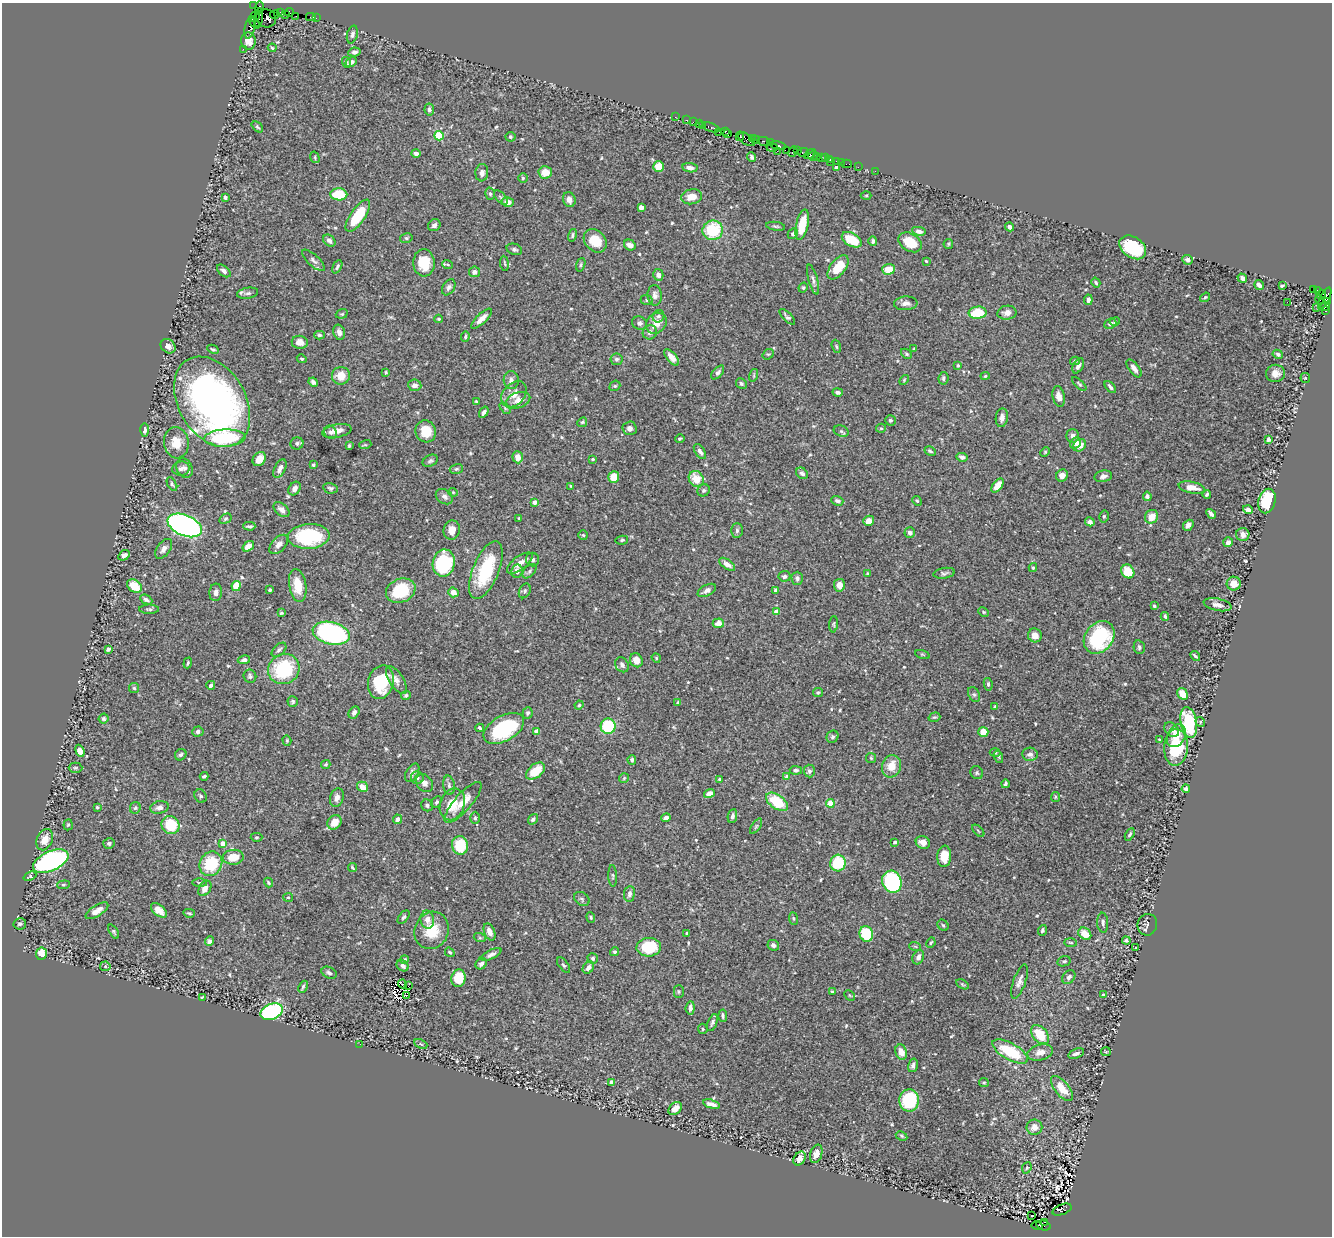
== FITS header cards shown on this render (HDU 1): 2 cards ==
NAXIS1  =                 1330
NAXIS2  =                 1234

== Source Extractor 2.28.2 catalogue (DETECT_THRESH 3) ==
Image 1330 x 1234 px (HDU 1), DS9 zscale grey, 1 PNG px = 1 image px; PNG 1334 x 1238 px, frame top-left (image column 1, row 1234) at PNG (2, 3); each listed source drawn as its Kron ellipse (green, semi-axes under 4 px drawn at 4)
Background 1.21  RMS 0.031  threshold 0.0945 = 3 sigma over >= 5 px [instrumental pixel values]
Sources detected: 589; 2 with non-positive FLUX_AUTO (blend fragments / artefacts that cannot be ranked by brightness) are neither listed nor drawn; of the other 587, the 500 brightest by FLUX_AUTO listed and drawn (87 fainter detections omitted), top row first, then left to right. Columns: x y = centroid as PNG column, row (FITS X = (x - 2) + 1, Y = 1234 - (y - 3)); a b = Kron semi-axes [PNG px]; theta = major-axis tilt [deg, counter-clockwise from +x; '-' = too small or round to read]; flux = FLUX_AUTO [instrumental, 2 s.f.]
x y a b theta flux
254 5 2 2 - 4.4
260 7 6 3 -90 46
280 12 3 2 - 73
290 12 4 2 - 58
286 14 2 2 - 18
275 15 5 2 - 76
296 16 2 2 - 23
254 17 7 4 40 120
311 17 5 2 - 120
258 18 10 3 81 520
266 18 10 9 - 740
316 18 4 3 - 25
255 23 5 3 - 140
250 27 11 5 78 450
352 34 9 5 75 6
248 41 8 7 - 16
272 48 4 3 - 2.4
243 49 2 2 - 30
354 52 6 4 8 5.8
346 62 5 4 - 3.5
351 62 6 4 29 7.7
429 110 6 4 -79 5
675 117 2 2 - 30
687 120 3 2 - 91
693 122 2 2 - 41
699 124 2 2 - 82
703 126 3 3 - 110
257 127 6 4 -41 3.2
711 127 9 3 -19 240
725 131 3 3 - 95
719 132 2 2 - 26
728 134 3 3 - 48
439 136 4 4 - 110
740 136 5 3 - 140
510 137 5 5 - 5
752 138 4 3 - 140
747 139 9 5 -34 610
755 140 4 3 - 210
763 141 6 3 -13 270
770 143 2 2 - 20
778 146 8 3 -10 390
772 148 5 3 - 83
797 150 3 2 - 84
777 151 2 2 - 77
787 151 3 2 - 79
793 151 5 3 - 190
803 152 6 3 10 160
416 153 4 4 - 9.5
810 154 6 3 33 140
813 156 5 2 - 110
817 156 2 2 - 83
315 157 6 4 -73 2.9
752 157 4 3 - 4.7
821 157 3 2 - 120
825 158 2 2 - 35
829 159 3 2 - 24
837 161 4 3 - 160
831 162 3 2 - 22
841 162 3 2 - 43
847 164 5 2 - 58
658 167 5 5 - 38
858 167 2 2 - 17
690 168 7 4 -8 9.7
836 168 4 4 - 8.3
875 171 2 2 - 27
545 172 6 6 - 30
482 173 9 6 84 10
523 178 5 5 - 3.2
339 194 8 6 -3 69
490 194 6 5 - 3.9
866 195 5 3 - 2.4
225 197 4 3 - 6.9
691 197 10 7 11 23
501 198 8 4 -48 4
569 200 7 6 - 11
508 202 6 5 - 14
641 207 4 4 - 18
358 216 19 7 55 79
434 225 6 5 - 6.4
802 225 15 6 77 54
775 226 10 4 -9 4
1010 227 4 3 - 7.3
713 230 10 9 - 100
919 231 7 4 -9 9.8
793 234 5 4 - 5.4
572 235 6 3 75 3.2
406 238 6 5 - 3.8
852 240 11 6 -31 61
329 241 7 5 -41 7
595 241 13 10 -47 51
873 241 4 3 - 4
910 242 12 8 -31 52
948 244 5 4 - 2.6
630 245 6 5 - 14
1133 247 14 10 -34 130
514 249 8 5 -19 5.2
313 260 14 5 -43 7.4
1187 260 5 5 - 5.5
926 261 3 3 - 2.3
424 263 13 10 -87 52
504 263 7 3 -83 2.7
448 264 5 3 - 2.7
581 265 7 4 71 3.2
337 267 7 4 64 3.7
838 267 14 7 53 48
888 269 6 5 - 33
224 271 8 4 -41 6.9
474 272 5 5 - 11
658 275 6 5 - 9.2
1242 278 5 4 - 9.3
813 280 15 4 -74 7.3
1096 283 5 4 - 3.8
1259 285 5 4 - 7.8
1282 286 4 3 - 4.3
449 287 9 6 58 6.5
803 288 5 4 - 3.5
1313 290 3 3 - 790
1317 290 3 3 - 46
248 293 11 5 9 6.3
655 295 10 7 -84 10
1321 295 5 3 - 630
1205 297 5 4 - 3.5
1325 299 12 4 64 850
647 300 6 5 - 3.3
1088 300 5 3 - 5.7
1319 300 5 3 - 86
1287 302 2 2 - 22
1328 302 4 3 - 200
906 303 11 7 3 11
1325 306 5 4 - 250
1317 307 2 2 - 28
1326 311 3 3 - 100
978 313 9 6 4 63
1007 313 9 7 9 12
342 314 6 4 19 2.7
658 316 6 5 - 6.1
787 317 10 4 -45 5.2
439 319 4 3 - 2.8
481 319 13 5 43 17
1115 322 5 4 - 3
639 323 7 6 - 7.3
656 323 11 9 45 23
1110 324 6 5 - 7.9
339 332 8 5 -75 8
650 332 7 6 - 7.9
319 335 5 4 - 3.3
465 337 5 4 - 3
300 342 8 6 -7 14
168 346 8 6 -40 11
836 346 7 4 -71 3.2
213 349 6 3 -27 3.1
914 349 3 3 - 2.2
768 354 6 5 - 3.1
906 354 6 4 -41 3.2
1278 354 5 4 - 4.9
672 357 10 5 -50 15
302 359 5 4 - 3.1
617 359 6 6 - 5.7
1075 361 5 3 - 3.1
958 366 4 3 - 3
1078 366 8 5 59 7.9
1134 368 10 5 -52 12
386 372 4 3 - 2.5
718 372 8 4 48 5.2
1275 373 9 8 - 17
754 375 6 4 72 2.8
341 376 9 8 - 26
985 376 4 4 - 3.5
943 378 6 5 - 5
1305 378 5 5 - 2.4
511 380 9 7 -85 9.6
904 380 6 3 47 2.3
313 382 5 4 - 6.3
741 383 6 5 - 4.6
1079 384 9 4 -44 3.2
415 385 6 5 - 10
615 386 6 5 - 3.1
1110 387 7 3 -49 5.9
838 392 5 4 - 5.3
514 394 15 10 47 22
1059 397 10 6 -78 14
518 400 12 7 18 16
476 401 4 4 - 2.3
212 402 49 33 -59 960
505 408 6 4 -46 2.8
484 412 6 3 56 5.1
1002 418 9 6 82 10
890 420 5 5 - 4.3
582 422 5 4 - 3.2
630 428 7 7 - 7.5
881 428 5 4 - 2.6
145 430 7 4 -90 7.9
337 431 15 6 11 18
426 431 11 10 - 37
841 431 8 5 -21 4.1
330 432 7 6 - 6.4
1073 436 7 6 - 7.6
225 438 21 8 3 150
680 439 5 3 - 3.2
1268 439 4 3 - 7.2
176 443 15 12 -83 34
297 443 6 6 - 6
1075 443 6 5 - 14
365 445 6 4 16 2.6
1080 445 7 5 38 20
349 446 4 3 - 2.8
700 451 8 4 -55 7.5
930 451 6 4 -30 4.2
1045 452 5 4 - 2.3
518 457 6 5 - 18
962 457 6 4 -6 5.8
259 459 8 6 54 19
593 459 4 3 - 3.4
430 461 8 5 27 4.7
313 465 3 3 - 3.5
185 468 10 7 -64 9.3
280 468 10 5 64 13
181 469 9 7 5 7.8
456 469 7 5 15 3.4
802 473 6 5 - 5.9
1062 475 6 5 - 12
1103 476 9 5 11 8
614 477 6 5 - 39
696 479 8 7 - 39
172 484 7 4 -59 3.6
997 485 8 4 52 28
571 486 4 3 - 2.4
295 488 7 5 54 12
330 488 7 5 -11 4
1192 488 13 6 -11 23
704 490 6 5 - 4.2
453 492 5 4 - 2.3
1207 494 4 3 - 3.5
1147 496 4 4 - 7
444 497 9 7 -34 8.5
837 501 6 4 -20 5.3
917 501 5 4 - 2.7
1267 501 12 8 76 92
535 502 4 4 - 14
1248 509 5 3 - 7.6
281 510 9 6 -41 11
1211 514 5 3 - 7.1
1104 516 6 4 75 3.4
1152 517 7 6 - 27
519 518 3 3 - 2.6
225 519 6 4 30 3.3
869 521 5 5 - 17
1090 522 5 4 - 8.1
185 525 18 10 -23 790
1188 525 6 4 49 8.6
249 526 6 3 0 4
452 530 10 8 77 18
737 531 7 5 88 5.3
910 533 5 5 - 7
1243 534 7 6 - 13
583 535 5 5 - 2.4
309 536 21 12 3 160
622 540 6 4 11 3.8
1228 542 5 5 - 6.9
279 544 11 6 48 11
248 546 6 4 37 15
164 549 11 6 53 9.8
124 555 6 4 31 8.4
533 560 7 6 - 5
444 563 13 11 81 150
520 563 15 6 37 15
727 564 9 4 -34 10
1033 567 4 4 - 2.8
486 570 31 13 68 130
517 571 7 5 80 11
529 571 8 5 46 5
1128 571 7 6 - 49
944 573 11 5 9 5.6
868 574 4 3 - 3.8
784 576 6 5 - 5.3
797 578 6 5 - 5.2
1234 584 7 7 - 24
298 585 16 8 -81 43
839 585 6 5 - 19
134 586 8 6 -36 47
236 586 5 4 - 42
270 590 3 3 - 3.7
707 590 10 5 28 9.1
776 590 4 4 - 8
401 591 15 11 22 94
525 591 8 5 63 4.5
216 592 9 6 85 10
453 592 5 5 - 20
146 600 6 4 -26 6.2
1217 605 14 6 -11 12
1154 606 4 4 - 3.4
149 609 10 4 0 4.4
776 612 4 4 - 19
984 612 5 4 - 2.5
282 613 4 3 - 2.4
1165 616 4 3 - 4.4
718 623 6 5 - 17
834 624 8 3 86 2.6
331 633 19 11 -12 390
1035 635 7 6 - 15
1099 637 17 14 52 200
1139 647 7 5 -77 4.9
108 649 4 3 - 5
279 650 9 5 43 5.5
922 654 7 3 -19 2.3
1195 656 5 2 - 4
656 658 5 4 - 2.3
244 660 6 4 10 6.2
636 660 7 6 - 20
188 663 5 3 - 2.6
622 665 8 6 -56 7.1
284 669 16 14 30 140
250 676 7 6 - 4.7
396 680 16 7 -58 14
381 682 17 12 74 110
988 684 6 4 -80 3.9
211 685 4 3 - 7.4
134 688 5 5 - 3
818 692 5 4 - 2.9
1183 694 6 5 - 35
406 695 5 4 - 3.9
974 695 8 5 -62 4.9
293 701 5 5 - 3.5
678 702 4 3 - 2.9
579 705 4 4 - 3
995 707 4 3 - 3.8
354 712 6 5 - 6.7
528 713 5 5 - 4.8
934 717 6 4 17 2.6
104 719 5 5 - 3.9
1200 722 5 4 - 2.9
1189 723 15 8 -79 150
608 726 8 7 - 170
480 728 4 3 - 3.4
504 728 22 12 29 190
1172 730 8 6 -44 10
198 731 5 5 - 6.4
537 732 4 4 - 24
983 732 5 5 - 25
1176 736 12 8 60 26
832 737 6 5 - 4.4
1159 739 3 2 - 2.3
287 740 5 4 - 2.5
1176 747 18 12 87 110
80 751 6 4 -69 16
995 752 5 3 - 2.3
1030 754 8 6 -6 8.1
181 755 6 5 - 5.8
999 757 6 4 -72 2.9
871 758 5 5 - 3
632 760 5 4 - 4.5
326 765 5 4 - 2.9
891 766 11 9 72 32
75 768 7 5 -1 3.1
796 770 6 4 -3 5.6
535 771 11 6 38 38
809 771 6 5 - 6.3
412 773 10 6 59 8.5
977 773 7 6 - 4
204 776 4 3 - 3.8
787 777 3 3 - 9
417 778 6 6 - 6.4
624 778 5 5 - 3
720 780 4 4 - 4.3
424 783 10 7 -51 11
1005 784 4 3 - 4
449 785 10 6 -82 6.1
363 787 6 5 - 19
1186 789 4 3 - 5.5
709 793 5 4 - 17
201 796 7 6 - 4.9
1055 797 5 4 - 2.4
337 798 9 6 73 12
436 802 6 4 62 4.1
463 802 26 8 49 30
777 802 12 7 -34 77
830 803 4 4 - 49
452 804 16 12 69 44
427 805 6 5 - 5.1
97 807 3 3 - 2.7
159 807 9 6 10 8.2
135 808 6 5 - 3.7
732 816 7 4 79 7.3
475 818 6 4 90 4
666 818 5 4 - 8.9
397 819 5 4 - 9.3
533 819 6 4 54 4.3
334 822 8 6 54 28
68 825 5 4 - 3.3
171 825 9 8 - 78
756 826 9 3 57 3.5
978 831 7 3 -45 2.5
1130 834 7 4 60 3.8
257 837 6 4 1 2.9
45 840 11 8 67 24
895 842 3 3 - 5.4
923 842 7 6 - 17
109 843 5 5 - 4.3
223 843 4 4 - 23
460 845 9 8 - 76
944 856 11 7 85 27
233 857 10 7 5 36
51 861 19 9 24 510
838 863 8 7 - 86
211 864 12 11 - 89
352 868 5 3 - 2.7
30 876 7 4 24 4.2
613 876 11 4 -88 3.4
268 882 5 4 - 3.2
892 882 11 9 -67 230
200 883 7 3 -1 3
63 885 6 4 5 3.1
205 888 8 5 58 16
629 894 8 5 84 9.3
288 897 5 4 - 3.1
582 899 8 6 -37 5.4
159 910 9 5 -40 19
97 911 13 5 32 16
189 913 6 3 -14 2.8
404 917 8 4 51 4.5
591 917 5 4 - 3.1
793 918 6 4 -82 3
427 920 9 7 -81 12
1103 923 10 5 -86 6.5
20 924 6 5 - 5.6
943 925 6 5 - 3.3
1147 925 11 9 73 6.9
432 930 19 17 68 58
1042 930 5 4 - 4.5
114 932 8 4 -60 3.2
489 932 9 5 -68 14
687 933 3 3 - 3.2
866 934 8 6 -70 78
1085 934 7 5 -42 29
480 938 6 4 -18 2.7
209 941 5 4 - 8.3
1126 941 4 3 - 3.5
931 943 5 3 - 2.5
1071 943 6 3 -2 2.4
773 945 6 5 - 7.8
915 946 6 3 -19 2.6
649 947 12 9 3 84
1136 948 3 3 - 3
450 952 5 3 - 3
614 952 5 4 - 3.8
41 954 6 5 - 33
491 954 11 4 26 8.1
918 957 7 5 63 8.5
593 958 5 5 - 4.3
405 960 4 4 - 3
1064 961 7 5 12 4.4
481 964 6 5 - 6.6
564 965 9 4 -51 4.2
105 966 5 4 - 3.3
403 966 6 5 - 6.3
588 968 6 5 - 9.8
329 973 8 5 -27 6.1
1069 977 7 6 - 6.4
458 978 8 7 - 61
1020 982 18 6 70 11
403 984 4 3 - 2.7
962 984 7 4 -31 2.6
408 986 2 2 - 4.4
303 987 6 3 66 3.6
832 991 3 2 - 2.5
679 992 6 5 - 3.4
406 995 3 2 - 2.7
850 995 6 3 -45 2.3
1103 995 4 3 - 3.5
202 998 4 3 - 2.3
690 1008 6 4 86 8.4
272 1012 12 7 21 280
723 1016 6 3 -85 3.8
712 1022 9 4 68 5.6
703 1029 5 4 - 3.1
1040 1035 11 7 -48 56
360 1044 2 2 - 6.9
421 1044 7 4 -24 3.4
1010 1051 20 8 -29 99
901 1052 8 5 -73 20
1040 1052 13 8 13 17
1106 1052 5 4 - 2.7
1076 1054 8 4 19 7.8
913 1065 7 5 76 7.2
612 1083 4 4 - 19
984 1083 5 4 - 2.5
1062 1088 15 7 -51 34
909 1100 11 10 - 160
711 1104 9 4 -15 11
675 1109 7 5 42 20
1034 1127 8 7 - 16
902 1136 6 4 -29 3.1
816 1154 9 6 73 16
800 1158 7 5 54 11
1027 1168 6 4 67 3
1062 1210 10 5 21 890
1031 1215 2 2 - 3.5
1044 1222 3 2 - 270
1043 1225 7 5 -15 400
1037 1226 6 3 -17 98
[87 fainter detections neither listed nor drawn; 2 non-positive-flux detections neither listed nor drawn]